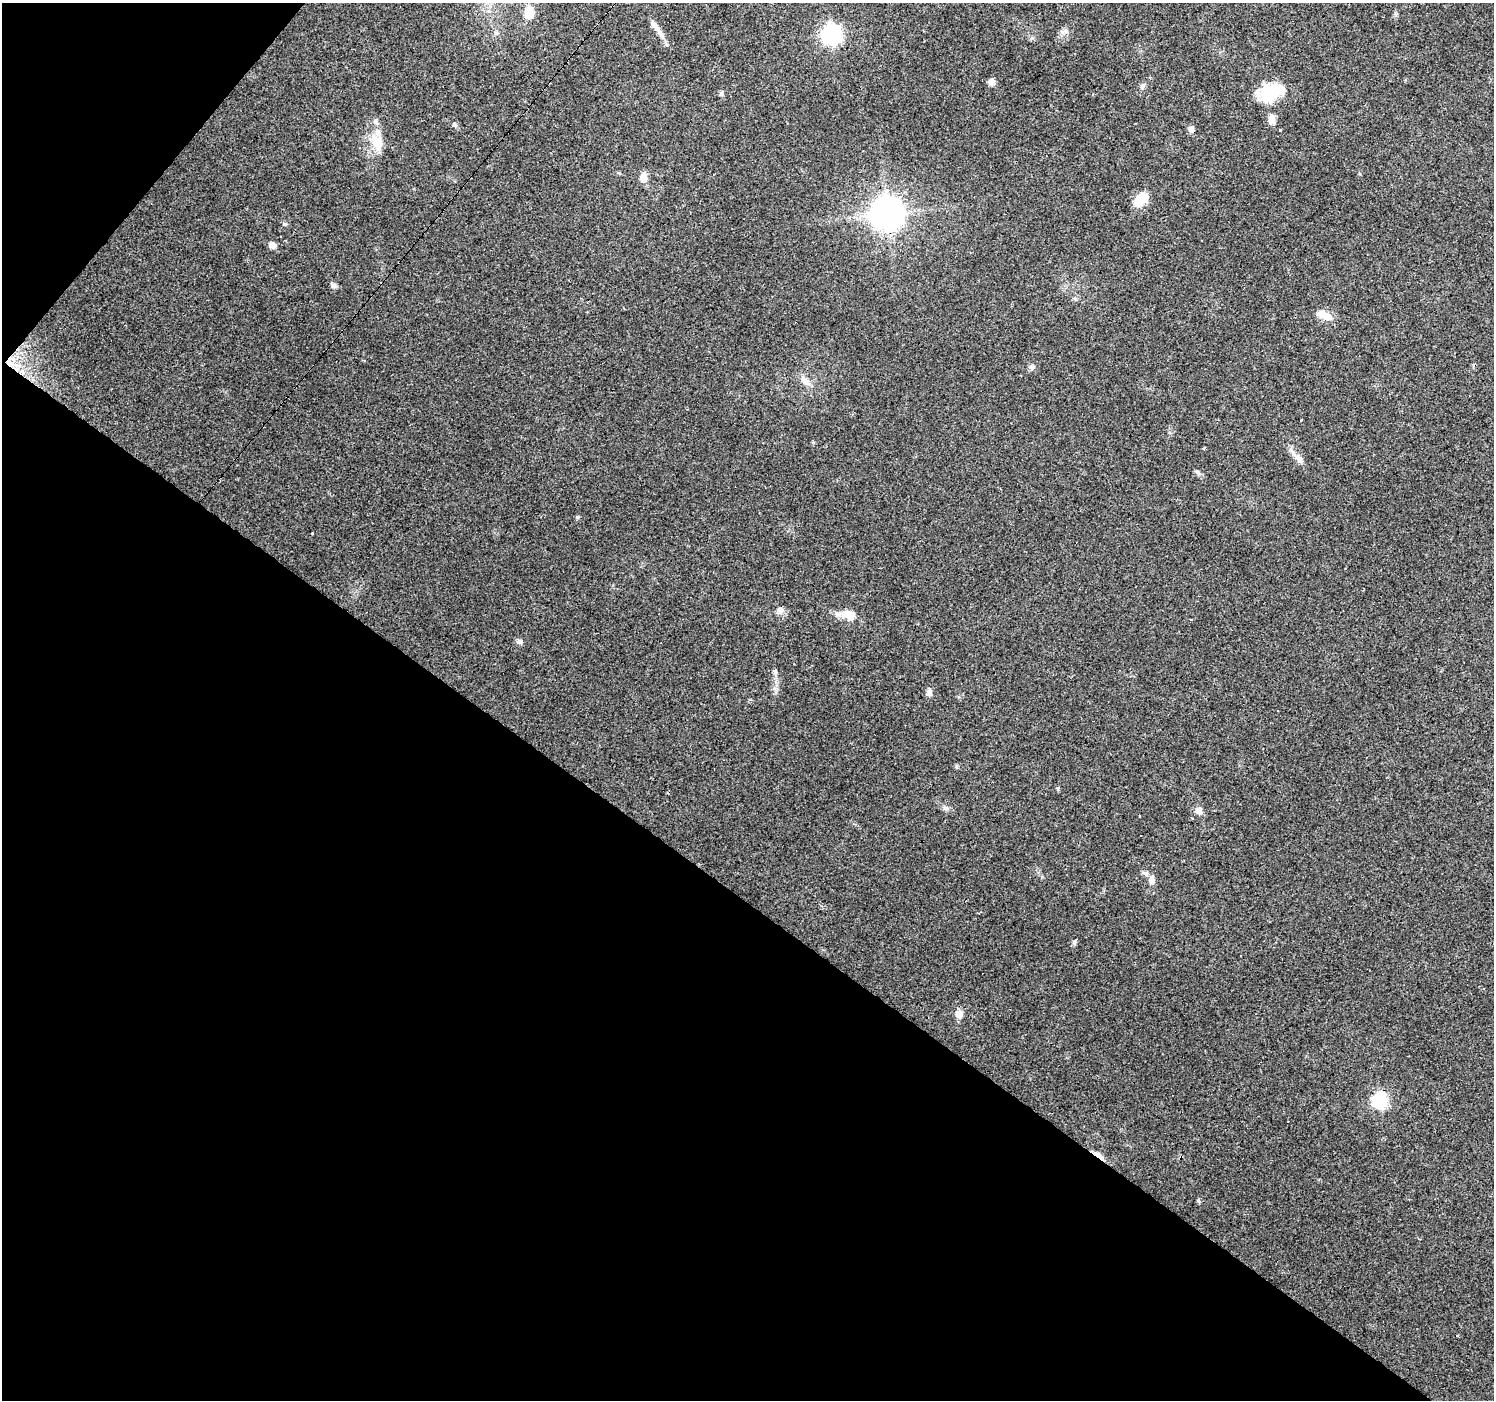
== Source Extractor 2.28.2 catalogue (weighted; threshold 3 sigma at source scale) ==
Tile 9 of 4 x 4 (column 1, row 3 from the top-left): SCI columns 1-1492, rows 1571-2968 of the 5968 x 6005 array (HDU 1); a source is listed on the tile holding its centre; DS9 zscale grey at full resolution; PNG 1496 x 1402 px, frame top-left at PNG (2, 3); no overlay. Shown black and unused: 38% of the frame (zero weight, under 3 of 4 exposures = <1% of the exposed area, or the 3 px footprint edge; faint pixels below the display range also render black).
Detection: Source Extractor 2.28.2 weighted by HDU 2 'WHT'; one run over the whole footprint, this tile lists its part. Background 0.0939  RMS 0.0067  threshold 0.0302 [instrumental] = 3 sigma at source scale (4.5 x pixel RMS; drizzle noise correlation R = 1.50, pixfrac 1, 0.0396/0.0396 arcsec/px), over >= 5 px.
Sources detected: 49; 5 cosmic-ray / hot-pixel residue — not listed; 3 inside a brighter listed object's ellipse — not listed separately; the other 41 listed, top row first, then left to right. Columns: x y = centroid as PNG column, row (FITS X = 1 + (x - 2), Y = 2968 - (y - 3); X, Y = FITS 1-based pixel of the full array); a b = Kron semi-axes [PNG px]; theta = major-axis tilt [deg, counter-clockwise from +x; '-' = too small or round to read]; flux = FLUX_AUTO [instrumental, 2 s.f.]
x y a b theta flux
529 12 14 10 80 11
660 33 15 6 -57 4.8
832 34 9 8 - 250
991 82 8 7 - 3.3
1142 86 8 6 -76 1.7
1271 93 29 17 22 27
721 94 8 5 63 1.2
1271 119 14 8 -89 3.8
375 122 8 7 - 2.2
454 124 7 5 -47 1.5
1191 129 8 7 - 2.7
378 143 20 12 -84 12
643 177 10 9 - 5.2
1141 199 19 11 45 13
887 214 10 10 - 1200
285 224 6 4 -12 1
272 245 6 5 - 5.3
333 285 7 6 - 2.2
1324 315 19 9 -26 8.4
12 364 12 9 76 7.1
1032 367 7 7 - 2.1
806 382 16 7 -48 4.4
763 443 3 2 - 0.43
1204 448 4 2 - 0.79
1298 458 19 8 -42 4.9
1197 472 8 5 -48 1.5
312 533 3 2 - 1.4
780 610 9 9 - 3.6
849 615 18 11 -15 9.7
519 641 8 6 -1 2
929 692 13 6 77 2.2
1278 711 3 2 - 1.3
946 808 10 4 -34 1.8
1199 811 8 7 - 4
1139 816 3 2 - 0.64
1192 818 4 2 - 0.52
1151 880 11 8 82 3.2
959 1014 9 8 - 5.4
1380 1100 7 7 - 130
1096 1154 19 5 -27 4.5
1457 1336 3 3 - 1.3
Overlapping masked pixels (flux is a lower limit): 2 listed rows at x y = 12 364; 1096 1154
Unlisted compact peaks at least as high as the median listed source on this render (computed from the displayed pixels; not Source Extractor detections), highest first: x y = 1074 942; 956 766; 1062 32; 775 671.